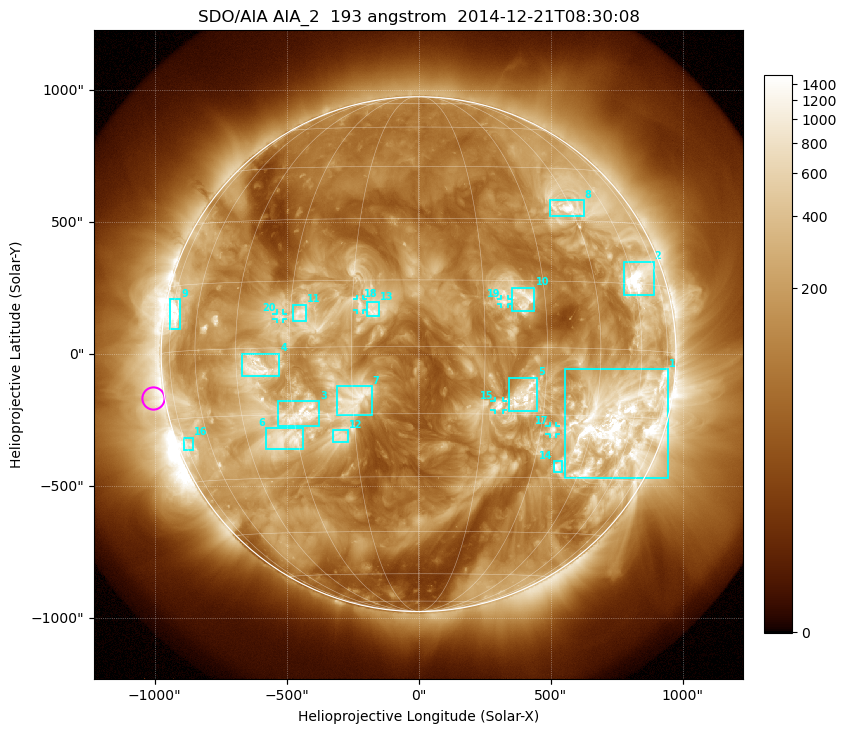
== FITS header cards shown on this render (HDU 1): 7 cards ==
TELESCOP= 'SDO/AIA'
INSTRUME= 'AIA_2'
WAVELNTH=                  193
WAVEUNIT= 'angstrom'
DATE-OBS= '2014-12-21T08:30:08.45'
CTYPE1  = 'HPLN-TAN'
CTYPE2  = 'HPLT-TAN'

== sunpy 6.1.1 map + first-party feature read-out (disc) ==
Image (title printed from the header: SDO/AIA AIA_2  193 angstrom  2014-12-21T08:30:08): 1024 x 1024 px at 2.4 arcsec/px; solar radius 975 arcsec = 406 px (full disc in frame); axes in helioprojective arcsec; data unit not stated in the header (colour bar unlabelled)
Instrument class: DISC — disc imager (sunpy class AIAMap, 193 A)
Bright regions (active regions / flare kernels): reference = the median radial profile (limb darkening/brightening removed); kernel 9 px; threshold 5 sigma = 496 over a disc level ~149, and >= 1.15x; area >= 12 px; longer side >= 10 px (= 24 arcsec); searched inside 0.97 R_sun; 22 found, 20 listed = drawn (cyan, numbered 1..; 5 of them under ~33 arcsec drawn as corner ticks so the feature stays visible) (cap 20 boxes per figure: the strongest are kept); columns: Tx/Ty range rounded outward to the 5 arcsec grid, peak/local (2 s.f.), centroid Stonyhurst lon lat
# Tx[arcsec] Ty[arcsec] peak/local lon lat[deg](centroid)
1 555..945 -470..-55 24 +53 -17
2 780..890 220..350 13 +62 +16
3 -535..-375 -275..-175 8.4 -28 -15
4 -670..-525 -85..5 10 -39 -4
5 340..450 -215..-85 8.2 +25 -11
6 -580..-440 -360..-280 9.6 -33 -20
7 -310..-175 -230..-120 5.8 -15 -12
8 495..630 520..585 13 +44 +33
9 -940..-900 95..210 11 -72 +8
10 350..440 160..255 7.1 +25 +11
11 -475..-425 125..190 6.1 -27 +7
12 -325..-265 -330..-285 5.1 -19 -20
13 -195..-150 145..200 5.8 -10 +8
14 510..545 -450..-405 8.2 +38 -27
15 285..320 -210..-175 5.9 +19 -13
16 -890..-855 -365..-315 4.9 -73 -21
17 495..520 -305..-270 8.6 +33 -18
18 -235..-210 165..210 4.3 -13 +9
19 310..340 190..210 4.5 +20 +10
20 -540..-510 135..155 6.2 -33 +7
Off-limb structures (1.02-1.3 R_sun): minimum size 162 px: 8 found; the strongest spans PA ~65..125 deg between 1.02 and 1.3 R_sun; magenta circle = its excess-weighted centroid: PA ~100 deg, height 1.05 R_sun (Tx ~-1005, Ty ~-165 arcsec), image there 3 x the reference